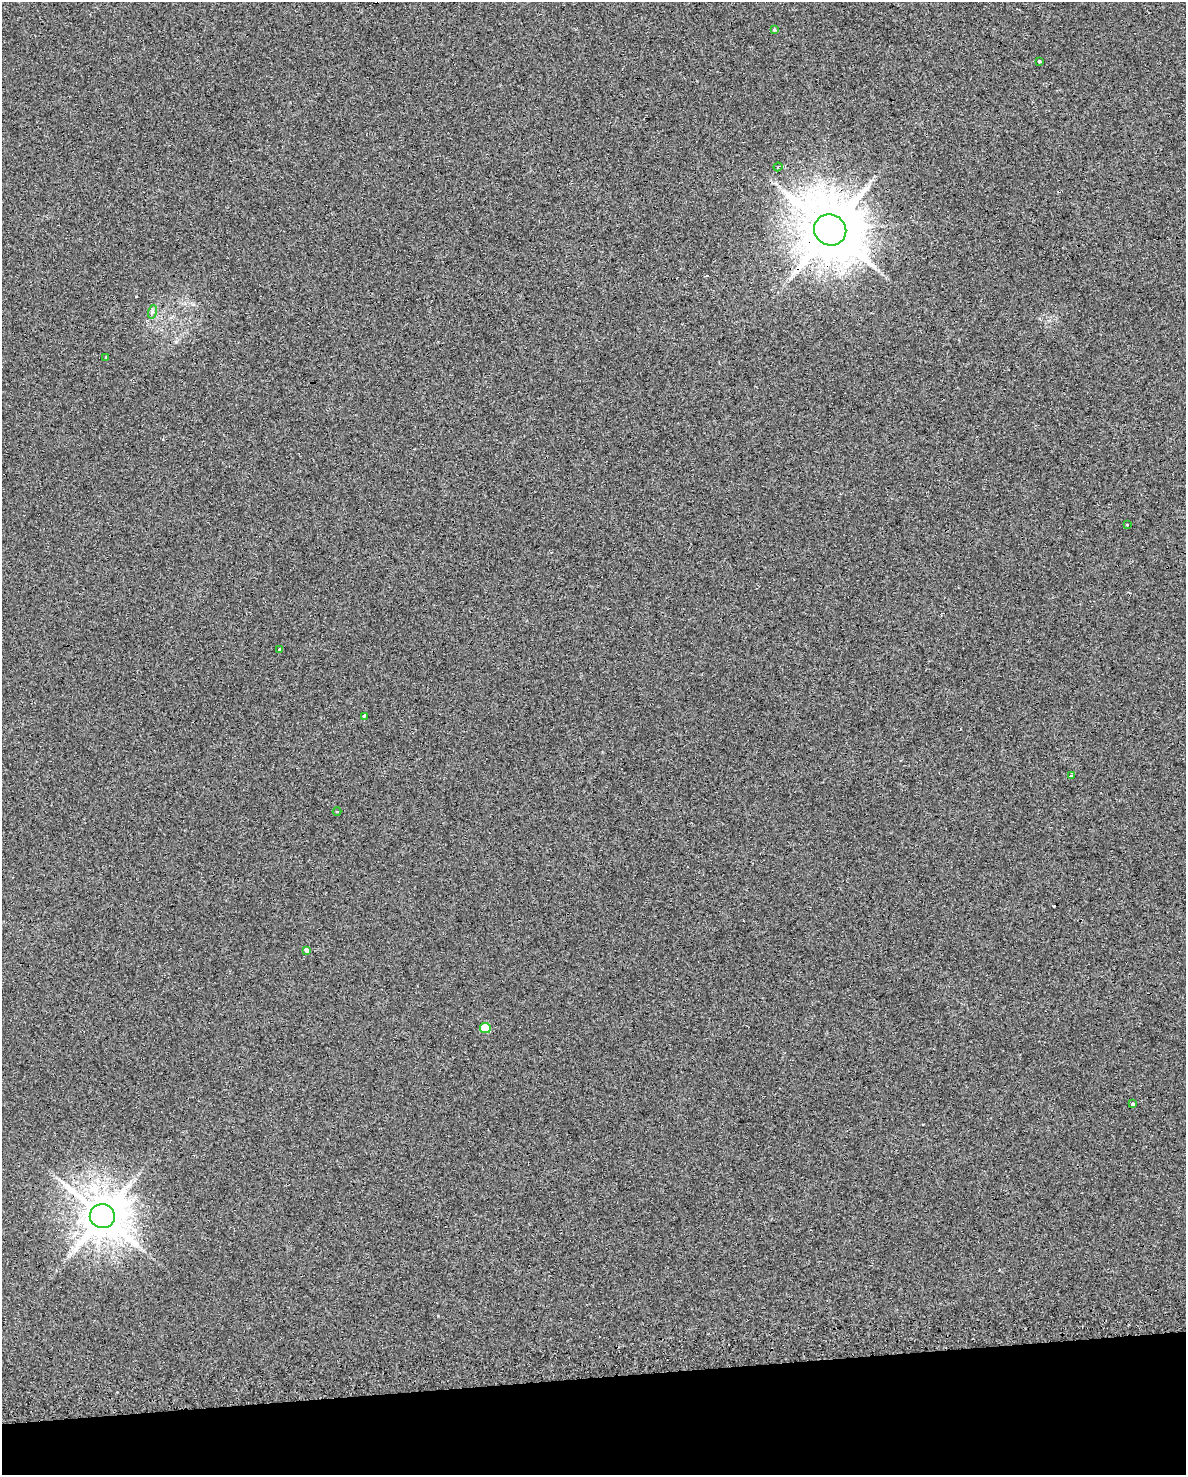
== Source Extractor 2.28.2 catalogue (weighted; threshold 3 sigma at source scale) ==
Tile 10 of 4 x 3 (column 2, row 3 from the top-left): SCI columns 1222-2405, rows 63-1535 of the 4772 x 4534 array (HDU 1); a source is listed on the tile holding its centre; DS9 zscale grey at full resolution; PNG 1188 x 1477 px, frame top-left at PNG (2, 2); each listed source drawn as its Kron ellipse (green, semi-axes under 4 px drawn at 4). Shown black and unused: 7% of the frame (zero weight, under 2 of 3 exposures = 3% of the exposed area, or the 3 px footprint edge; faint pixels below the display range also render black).
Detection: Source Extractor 2.28.2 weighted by HDU 2 'WHT'; one run over the whole footprint, this tile lists its part. Background 0.0301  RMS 0.013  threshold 0.0601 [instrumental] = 3 sigma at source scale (4.5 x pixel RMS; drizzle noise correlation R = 1.50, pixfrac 1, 0.0396/0.0396 arcsec/px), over >= 5 px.
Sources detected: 21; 6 cosmic-ray / hot-pixel residue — neither listed nor drawn; the other 15 listed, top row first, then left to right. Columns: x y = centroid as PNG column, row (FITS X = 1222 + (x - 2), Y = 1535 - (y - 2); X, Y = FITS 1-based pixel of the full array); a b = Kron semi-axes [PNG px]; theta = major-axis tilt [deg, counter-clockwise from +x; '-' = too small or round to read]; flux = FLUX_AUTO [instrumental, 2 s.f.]
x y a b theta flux
774 30 4 4 - 1.5
1039 61 3 3 - 8.4
778 167 4 3 - 1.5
830 230 16 15 - 9000
152 312 7 4 73 2.6
106 357 3 3 - 1.9
1127 525 3 3 - 3.2
279 649 3 3 - 3.5
365 716 3 3 - 31
1071 776 4 3 - 6.6
337 812 4 3 - 1.3
307 951 4 3 - 330
485 1028 5 5 - 34
1133 1104 3 3 - 5
102 1216 12 12 - 4700
Overlapping masked pixels (flux is a lower limit): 2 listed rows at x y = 830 230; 102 1216